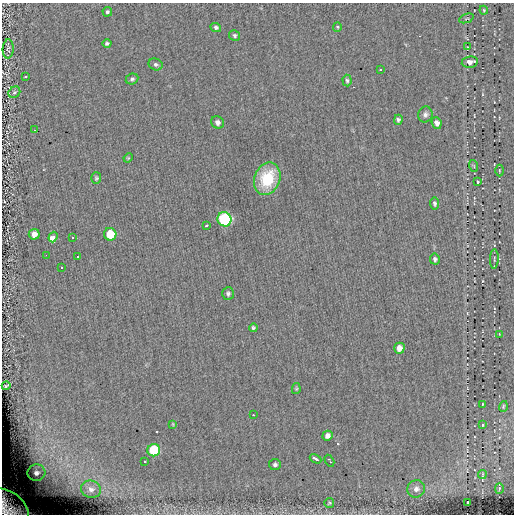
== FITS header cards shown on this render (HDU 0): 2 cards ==
NAXIS1  =                  512
NAXIS2  =                  512

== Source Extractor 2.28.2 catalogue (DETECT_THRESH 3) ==
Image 512 x 512 px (HDU 0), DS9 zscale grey, 1 PNG px = 1 image px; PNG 516 x 516 px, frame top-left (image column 1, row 512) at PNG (2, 3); each listed source drawn as its Kron ellipse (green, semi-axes under 4 px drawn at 4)
Background 0.0433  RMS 5.1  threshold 15.2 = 3 sigma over >= 5 px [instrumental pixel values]
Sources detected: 64; all 64 listed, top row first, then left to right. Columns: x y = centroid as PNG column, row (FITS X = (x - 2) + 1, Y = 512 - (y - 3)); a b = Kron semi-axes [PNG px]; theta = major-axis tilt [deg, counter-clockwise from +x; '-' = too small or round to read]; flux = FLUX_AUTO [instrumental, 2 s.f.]
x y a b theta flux
484 10 4 3 - 350
107 12 5 5 - 680
466 18 8 2 21 290
216 27 5 4 - 750
337 27 5 4 - 370
235 35 5 5 - 620
107 43 4 4 - 640
467 47 4 3 - 260
8 49 9 5 87 830
470 62 8 5 9 1800
156 64 7 5 -24 830
380 70 2 2 - 190
25 77 3 3 - 870
132 79 6 5 - 700
347 80 6 4 -86 610
14 92 6 5 - 620
425 115 8 7 - 1200
398 120 5 4 - 620
217 122 6 6 - 1200
437 123 6 5 - 2000
34 130 2 2 - 190
128 158 5 4 - 330
474 166 6 3 -71 350
499 170 6 3 -90 320
96 178 6 5 - 540
267 179 16 12 69 16000
477 182 3 3 - 1600
434 203 6 4 -83 620
224 219 7 7 - 57000
206 226 3 3 - 840
34 234 5 5 - 2100
110 234 6 6 - 9300
53 237 5 3 - 16000
73 238 3 3 - 13000
46 255 2 2 - 13000
78 257 3 3 - 13000
435 259 5 5 - 760
494 259 10 3 87 450
61 268 3 3 - 13000
228 294 6 6 - 840
253 328 4 3 - 560
499 334 3 2 - 200
399 348 5 5 - 2700
6 386 4 2 - 340
296 389 5 4 - 380
482 404 3 2 - 250
503 406 5 3 - 370
253 415 2 2 - 190
173 424 4 4 - 350
482 425 3 2 - 240
327 436 5 5 - 1400
154 450 6 6 - 23000
315 459 6 3 -29 1000
329 461 6 3 -60 730
145 462 3 2 - 360
275 465 6 5 - 970
36 473 9 8 - 2000
482 474 4 2 - 310
499 488 5 3 - 350
91 489 10 8 -16 1900
416 489 9 8 - 1900
467 502 3 2 - 240
329 503 5 5 - 450
9 507 23 14 -41 11000
At the frame edge (FLAGS 8, measured only in part): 1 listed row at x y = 9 507